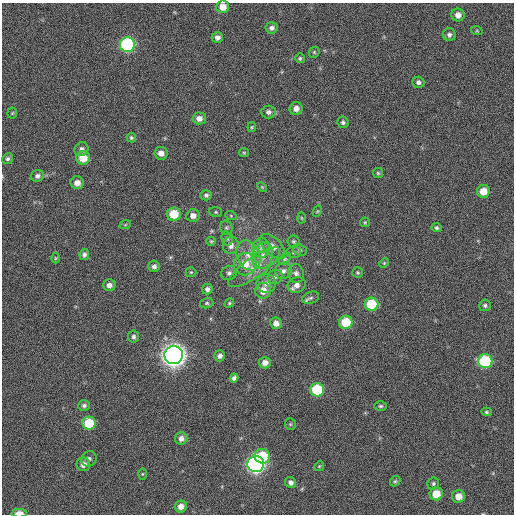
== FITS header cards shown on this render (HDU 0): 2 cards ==
NAXIS1  =                  512 / NUMBER OF ELEMENTS ALONG THIS AXIS
NAXIS2  =                  512 / NUMBER OF ELEMENTS ALONG THIS AXIS

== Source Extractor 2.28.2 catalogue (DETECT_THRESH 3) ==
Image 512 x 512 px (HDU 0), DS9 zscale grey, 1 PNG px = 1 image px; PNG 516 x 516 px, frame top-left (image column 1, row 512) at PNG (2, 3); each listed source drawn as its Kron ellipse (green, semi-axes under 4 px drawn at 4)
Background 733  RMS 22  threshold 66.8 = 3 sigma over >= 5 px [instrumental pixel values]
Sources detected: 99; all 99 listed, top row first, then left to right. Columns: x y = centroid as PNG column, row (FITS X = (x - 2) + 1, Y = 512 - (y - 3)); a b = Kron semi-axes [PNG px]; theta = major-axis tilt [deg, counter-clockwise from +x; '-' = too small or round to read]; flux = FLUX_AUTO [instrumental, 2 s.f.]
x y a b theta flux
223 7 6 6 - 1.6e+04
458 15 6 6 - 1.0e+04
272 28 6 5 - 5.2e+03
477 31 6 4 -18 1.6e+03
449 35 6 6 - 4.1e+03
217 37 5 5 - 5.8e+03
127 45 7 7 - 1.7e+05
314 52 6 5 - 2.1e+03
300 58 5 4 - 2.1e+03
418 82 6 5 - 5.0e+03
296 108 6 6 - 9.4e+03
268 112 7 6 - 5.5e+03
12 113 5 5 - 1.7e+03
199 118 6 6 - 8.6e+03
343 122 6 5 - 3.4e+03
252 127 5 4 - 1.7e+03
131 138 5 4 - 2.4e+03
81 149 7 6 - 5.6e+03
161 153 7 6 - 1.0e+04
244 153 5 4 - 1.9e+03
83 158 7 7 - 2.5e+04
8 159 6 5 - 3.2e+03
378 173 5 5 - 2.0e+03
37 176 6 5 - 4.8e+03
77 183 6 6 - 1.1e+04
262 187 6 3 -45 1.4e+03
483 191 6 6 - 2.1e+04
206 195 5 5 - 3.5e+03
317 211 6 4 59 1.8e+03
216 212 6 5 - 2.2e+03
174 214 7 6 - 3.4e+04
193 216 7 6 - 8.7e+03
231 216 6 3 -20 1.2e+03
301 218 5 3 - 1.4e+03
365 222 5 4 - 1.7e+03
125 225 6 3 19 1.6e+03
226 228 7 6 - 2.9e+03
437 228 5 4 - 2.7e+03
227 238 7 5 -74 3.2e+03
211 241 5 4 - 1.7e+03
293 241 6 6 - 2.5e+03
231 245 9 8 - 8.9e+03
273 246 15 8 -45 1.1e+04
261 248 10 8 84 8.5e+03
300 250 7 5 -21 3.0e+03
294 252 7 5 1 3.1e+03
84 255 5 4 - 4.6e+03
248 255 15 11 -66 2.0e+04
262 256 13 10 74 1.6e+04
55 258 5 3 - 1.4e+03
285 259 7 4 43 2.4e+03
384 263 5 4 - 1.7e+03
245 264 11 11 - 2.2e+04
154 266 6 5 - 5.0e+03
254 267 31 10 35 2.6e+04
283 271 8 8 - 6.2e+03
191 272 5 5 - 1.7e+03
229 273 8 7 - 4.4e+03
296 273 9 7 -81 6.3e+03
358 273 5 5 - 2.1e+03
275 277 7 7 - 4.9e+03
266 283 9 9 - 1.0e+04
109 285 6 6 - 7.3e+03
297 285 9 7 21 8.4e+03
207 289 5 5 - 4.3e+03
263 291 8 8 - 1.6e+04
311 298 8 6 21 4.0e+03
207 303 7 5 14 2.4e+03
229 303 5 4 - 1.8e+03
371 304 7 6 - 5.9e+04
485 305 6 5 - 3.0e+03
346 322 7 6 - 4.8e+04
276 323 6 5 - 9.0e+03
134 337 6 5 - 3.7e+03
174 355 9 9 - 1.1e+06
220 356 5 5 - 5.0e+03
485 361 7 7 - 8.7e+04
265 363 6 6 - 9.3e+03
234 378 4 4 - 4.4e+03
317 390 7 7 - 7.2e+04
84 405 6 5 - 3.5e+03
380 406 6 4 1 2.6e+03
486 412 5 4 - 2.1e+03
89 423 6 6 - 4.6e+04
290 424 6 5 - 2.3e+03
181 438 6 6 - 8.0e+03
262 456 8 7 - 5.0e+04
89 459 8 7 - 5.0e+03
83 464 7 6 - 8.9e+03
256 464 8 8 - 4.5e+05
319 466 5 4 - 1.7e+03
142 474 6 4 89 1.8e+03
395 481 6 4 42 2.2e+03
291 483 6 5 - 5.4e+03
433 483 6 6 - 3.1e+03
436 494 7 6 - 2.6e+04
459 496 6 6 - 1.5e+04
181 506 6 6 - 1.1e+04
19 513 7 4 2 1.3e+04
At the frame edge (FLAGS 8, measured only in part): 2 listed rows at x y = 223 7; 19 513